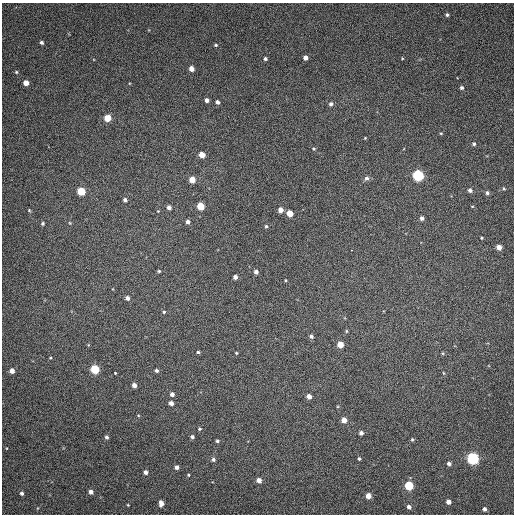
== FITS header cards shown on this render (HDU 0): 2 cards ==
NAXIS1  =                  512 / Axis length
NAXIS2  =                  512 / Axis length

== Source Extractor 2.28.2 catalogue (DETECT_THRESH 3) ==
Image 512 x 512 px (HDU 0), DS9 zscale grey, 1 PNG px = 1 image px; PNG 516 x 516 px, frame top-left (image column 1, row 512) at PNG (2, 3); no overlay
Background 146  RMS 12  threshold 35.2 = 3 sigma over >= 5 px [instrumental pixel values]
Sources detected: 87; all 87 listed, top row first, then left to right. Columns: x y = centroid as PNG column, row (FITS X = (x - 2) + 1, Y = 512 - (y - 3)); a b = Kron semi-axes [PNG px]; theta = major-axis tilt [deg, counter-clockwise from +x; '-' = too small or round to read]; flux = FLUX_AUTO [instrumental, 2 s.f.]
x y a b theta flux
447 15 4 4 - 1400
41 42 4 4 - 1800
216 45 4 3 - 970
305 58 4 4 - 3500
402 58 4 3 - 590
265 59 4 4 - 1400
191 69 4 4 - 5600
16 72 4 3 - 920
26 83 4 4 - 6900
461 88 5 4 - 1600
207 100 4 4 - 3100
217 102 4 3 - 2300
331 104 5 5 - 1800
107 118 5 5 - 17000
441 133 4 3 - 720
365 138 4 3 - 560
474 144 4 4 - 1400
313 149 5 4 - 880
201 155 5 4 - 9700
418 175 5 5 - 97000
367 178 6 6 - 2400
192 180 5 4 - 10000
504 188 5 3 - 760
470 190 5 4 - 2400
81 191 5 5 - 30000
487 193 5 4 - 1900
125 200 5 4 - 2200
200 206 5 5 - 23000
472 206 5 3 - 600
169 207 4 4 - 3000
29 210 4 4 - 820
280 210 4 4 - 6100
290 213 5 4 - 11000
422 218 4 4 - 2300
188 222 5 4 - 2300
43 223 4 4 - 1300
70 223 5 3 - 730
266 226 4 4 - 1100
481 238 3 3 - 740
499 247 4 4 - 6400
351 250 3 2 - 4100
159 271 4 3 - 920
256 272 4 4 - 2800
235 277 4 4 - 3200
285 280 4 3 - 640
127 298 4 4 - 2800
164 312 5 4 - 980
346 331 4 4 - 810
311 336 5 4 - 2100
340 345 5 4 - 11000
198 352 4 3 - 1200
236 353 3 3 - 730
443 353 5 3 - 770
50 358 4 3 - 680
95 369 5 5 - 40000
12 371 4 4 - 5000
156 371 4 4 - 1700
115 373 3 2 - 620
443 373 5 3 - 630
134 385 4 4 - 5000
172 394 4 4 - 3000
309 396 4 4 - 4800
171 403 4 4 - 3400
344 420 5 4 - 6900
199 429 5 4 - 890
361 433 4 4 - 3000
106 437 4 4 - 1800
192 437 4 3 - 1700
412 439 5 4 - 990
217 441 4 3 - 1300
473 458 5 5 - 120000
213 459 5 5 - 1900
359 459 4 3 - 1100
449 463 5 4 - 2200
176 467 4 4 - 2700
145 472 4 4 - 2800
188 475 4 3 - 740
259 480 5 4 - 5000
409 486 5 5 - 40000
91 492 4 4 - 3800
22 493 4 4 - 1700
368 496 4 4 - 7300
448 502 4 4 - 4100
161 503 7 5 -90 3900
128 505 3 2 - 610
409 507 5 5 - 2700
484 509 4 3 - 2100